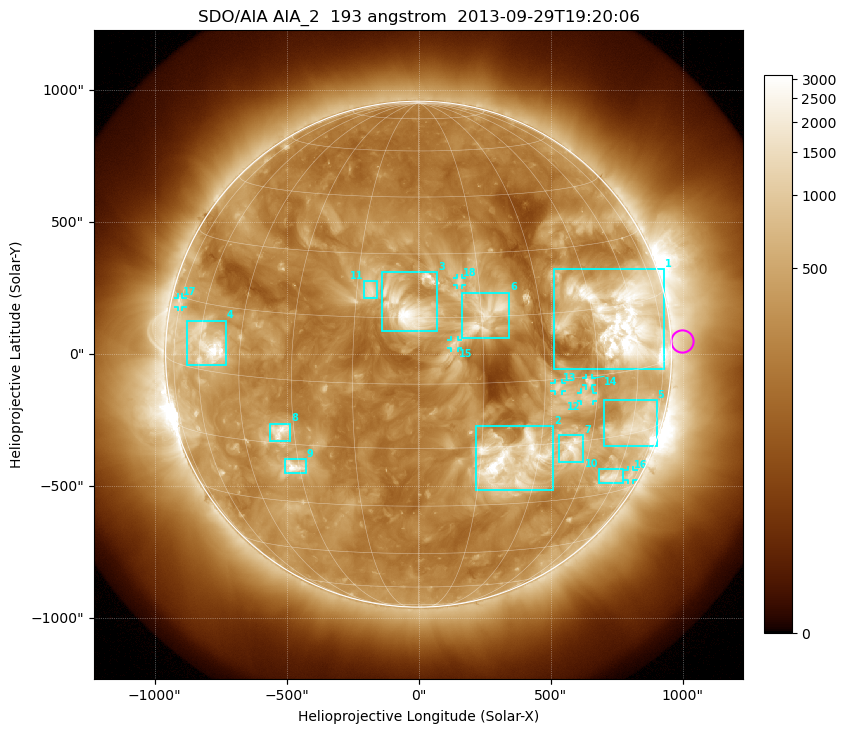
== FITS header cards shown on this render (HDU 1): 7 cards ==
TELESCOP= 'SDO/AIA'
INSTRUME= 'AIA_2'
WAVELNTH=                  193
WAVEUNIT= 'angstrom'
DATE-OBS= '2013-09-29T19:20:06.84'
CTYPE1  = 'HPLN-TAN'
CTYPE2  = 'HPLT-TAN'

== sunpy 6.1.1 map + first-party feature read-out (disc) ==
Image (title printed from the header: SDO/AIA AIA_2  193 angstrom  2013-09-29T19:20:06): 1024 x 1024 px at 2.4 arcsec/px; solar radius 958 arcsec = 399 px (full disc in frame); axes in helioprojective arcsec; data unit not stated in the header (colour bar unlabelled)
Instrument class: DISC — disc imager (sunpy class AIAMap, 193 A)
Bright regions (active regions / flare kernels): reference = the median radial profile (limb darkening/brightening removed); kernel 9 px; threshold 5 sigma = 670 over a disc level ~278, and >= 1.15x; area >= 12 px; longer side >= 10 px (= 24 arcsec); searched inside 0.97 R_sun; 18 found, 18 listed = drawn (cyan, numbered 1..; 7 of them under ~33 arcsec drawn as corner ticks so the feature stays visible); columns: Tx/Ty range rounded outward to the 5 arcsec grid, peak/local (2 s.f.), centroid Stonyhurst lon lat
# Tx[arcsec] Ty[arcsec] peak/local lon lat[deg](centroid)
1 510..930 -55..325 18 +56 +12
2 215..510 -515..-270 15 +23 -19
3 -140..70 85..310 8.7 -2 +17
4 -875..-730 -40..130 13 -57 +6
5 700..905 -350..-175 6 +62 -13
6 165..345 60..235 7.3 +16 +15
7 530..625 -410..-305 8 +39 -17
8 -565..-485 -330..-265 8.2 -34 -12
9 -510..-425 -450..-395 9.1 -32 -21
10 685..775 -490..-435 6.2 +57 -25
11 -210..-155 210..275 6.2 -12 +21
12 615..660 -180..-145 3.9 +42 -5
13 515..545 -140..-110 4.6 +33 -2
14 635..660 -120..-90 4.6 +42 -1
15 120..150 25..55 3.3 +8 +9
16 790..815 -475..-440 3 +69 -26
17 -915..-895 180..215 3.2 -75 +14
18 145..165 260..290 4 +10 +23
Off-limb structures (1.02-1.3 R_sun): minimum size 162 px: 3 found; the strongest spans PA ~235..305 deg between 1.02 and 1.3 R_sun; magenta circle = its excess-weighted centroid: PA ~275 deg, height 1.04 R_sun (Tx ~1000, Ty ~50 arcsec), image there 1.7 x the reference